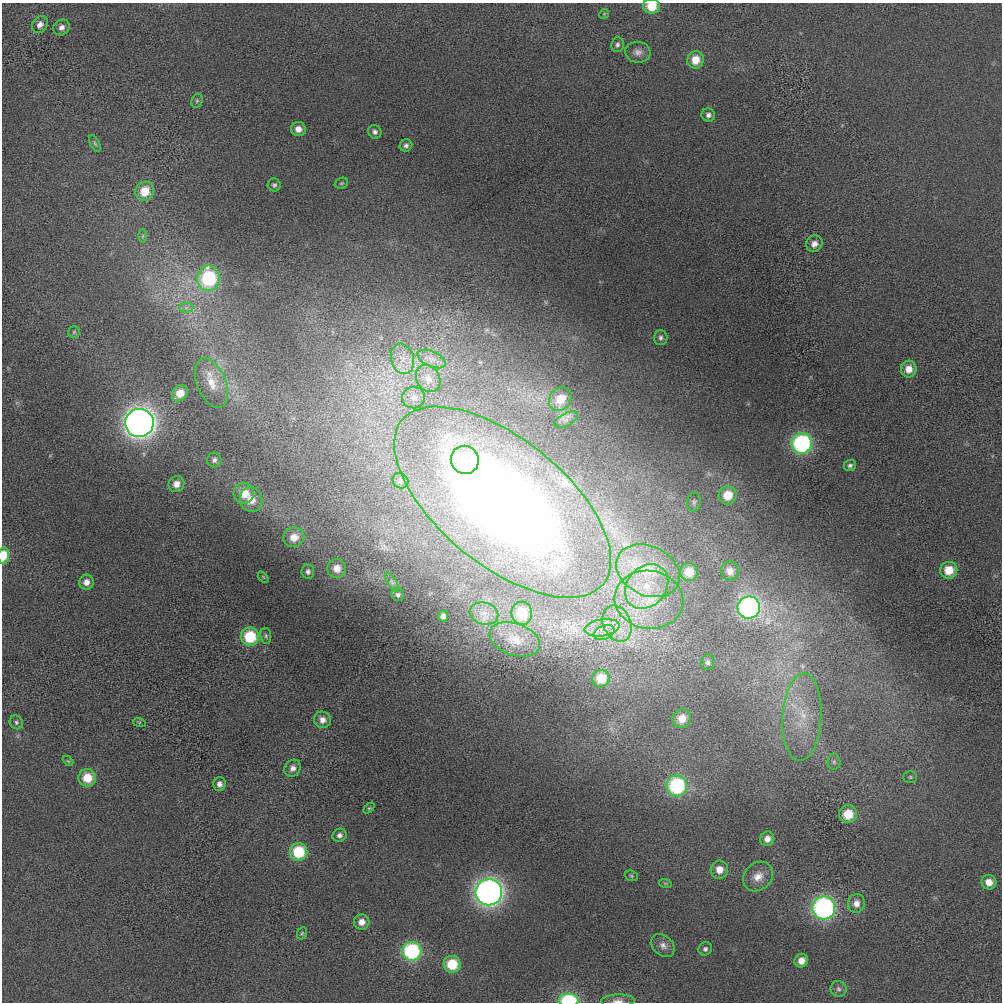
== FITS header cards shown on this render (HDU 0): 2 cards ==
NAXIS1  =                 1000 / length of data axis 1
NAXIS2  =                 1000 / length of data axis 2

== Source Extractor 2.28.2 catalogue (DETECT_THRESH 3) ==
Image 1000 x 1000 px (HDU 0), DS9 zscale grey, 1 PNG px = 1 image px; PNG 1004 x 1004 px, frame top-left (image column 1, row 1000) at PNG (2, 3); each listed source drawn as its Kron ellipse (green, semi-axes under 4 px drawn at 4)
Background -114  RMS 530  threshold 1580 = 3 sigma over >= 5 px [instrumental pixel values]
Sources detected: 104; all 104 listed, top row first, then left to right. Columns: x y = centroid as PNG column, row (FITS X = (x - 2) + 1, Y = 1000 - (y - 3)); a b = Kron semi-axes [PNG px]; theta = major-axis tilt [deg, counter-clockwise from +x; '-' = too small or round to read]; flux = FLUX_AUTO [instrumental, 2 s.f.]
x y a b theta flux
652 6 8 7 - 8.0e+05
604 14 5 4 - 3.9e+04
40 25 9 7 55 1.8e+05
61 27 8 7 - 1.7e+05
617 45 7 6 - 1.0e+05
638 52 12 10 -7 2.3e+05
696 60 9 8 - 5.6e+05
197 101 7 5 70 6.8e+04
708 115 7 6 - 1.3e+05
298 129 7 7 - 2.5e+05
375 132 7 6 - 1.2e+05
95 144 9 4 -63 8.1e+04
406 145 6 6 - 1.1e+05
341 183 7 5 21 5.8e+04
274 185 6 6 - 8.5e+04
145 191 10 9 - 8.0e+05
143 236 6 4 89 6.4e+04
814 244 9 8 - 2.2e+05
209 278 12 11 - 3.4e+06
186 308 7 5 1 1.0e+05
74 332 5 5 - 5.7e+04
661 338 7 7 - 1.1e+05
402 359 15 11 -74 5.1e+05
431 359 15 7 -25 3.0e+05
909 369 8 8 - 4.0e+05
428 379 14 11 -57 3.8e+05
212 383 26 14 -68 7.9e+05
180 393 9 7 47 5.0e+05
414 398 11 10 - 2.9e+05
560 399 12 10 54 6.8e+05
566 420 12 6 28 2.0e+05
139 423 14 14 - 2.7e+07
802 443 10 10 - 5.7e+06
214 460 7 7 - 1.1e+05
465 460 14 14 - 1.2e+06
850 466 6 5 - 9.6e+04
400 481 8 7 - 1.1e+05
176 484 8 7 - 2.8e+05
244 493 10 10 - 7.4e+05
728 495 9 9 - 7.6e+05
251 499 12 11 - 5.2e+05
503 502 130 63 -39 4.8e+07
694 502 9 7 79 9.7e+04
294 537 10 10 - 4.7e+05
3 555 8 5 83 7.3e+05
337 568 9 9 - 3.9e+05
949 570 8 8 - 7.0e+05
648 571 33 24 -26 2.3e+06
730 571 9 9 - 2.6e+05
308 572 7 6 - 1.1e+05
689 572 9 9 - 6.0e+05
263 577 6 3 -53 3.7e+04
86 582 7 7 - 2.5e+05
392 582 11 4 -58 9.8e+04
647 586 24 19 48 1.5e+06
398 595 6 6 - 8.8e+04
649 600 34 29 -8 2.8e+06
749 607 11 11 - 7.4e+06
484 613 14 11 -14 3.4e+05
522 613 11 10 - 9.1e+05
443 616 5 5 - 1.3e+05
617 623 19 13 -65 8.2e+05
602 628 17 8 8 4.8e+05
604 632 11 7 23 2.3e+05
266 636 8 5 -81 7.8e+04
250 637 9 9 - 1.6e+06
515 639 26 16 -19 7.6e+05
707 662 8 6 -86 1.1e+05
601 678 8 8 - 6.6e+05
802 717 44 19 87 2.0e+06
682 719 9 9 - 4.8e+05
322 720 8 8 - 2.2e+05
16 722 7 6 - 8.5e+04
139 722 6 4 -17 5.2e+04
68 761 6 3 -43 4.1e+04
834 762 8 6 -89 9.6e+04
293 768 9 7 55 1.9e+05
910 777 7 5 0 6.8e+04
87 778 9 8 - 8.2e+05
219 784 7 6 - 1.7e+05
677 786 10 10 - 3.6e+06
369 808 6 4 44 5.1e+04
848 814 9 9 - 8.4e+05
339 835 7 6 - 1.4e+05
767 839 7 7 - 2.5e+05
299 852 9 8 - 1.7e+06
719 870 9 8 - 3.9e+05
631 876 7 5 -21 5.8e+04
758 876 16 13 44 4.8e+05
989 882 7 7 - 3.6e+05
665 883 6 4 -18 5.4e+04
489 892 13 13 - 2.0e+07
856 903 9 8 - 2.5e+05
824 908 11 11 - 8.6e+06
362 922 8 7 - 3.1e+05
302 933 6 5 - 5.4e+04
663 945 13 10 -43 2.3e+05
705 949 7 6 - 9.9e+04
412 951 9 9 - 3.9e+06
801 961 7 6 - 3.1e+05
452 964 8 8 - 1.2e+06
839 989 8 8 - 1.2e+05
569 1000 10 6 -1 2.6e+06
618 1001 17 6 2 2.2e+05
At the frame edge (FLAGS 8, measured only in part): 4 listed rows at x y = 652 6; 3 555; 569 1000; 618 1001